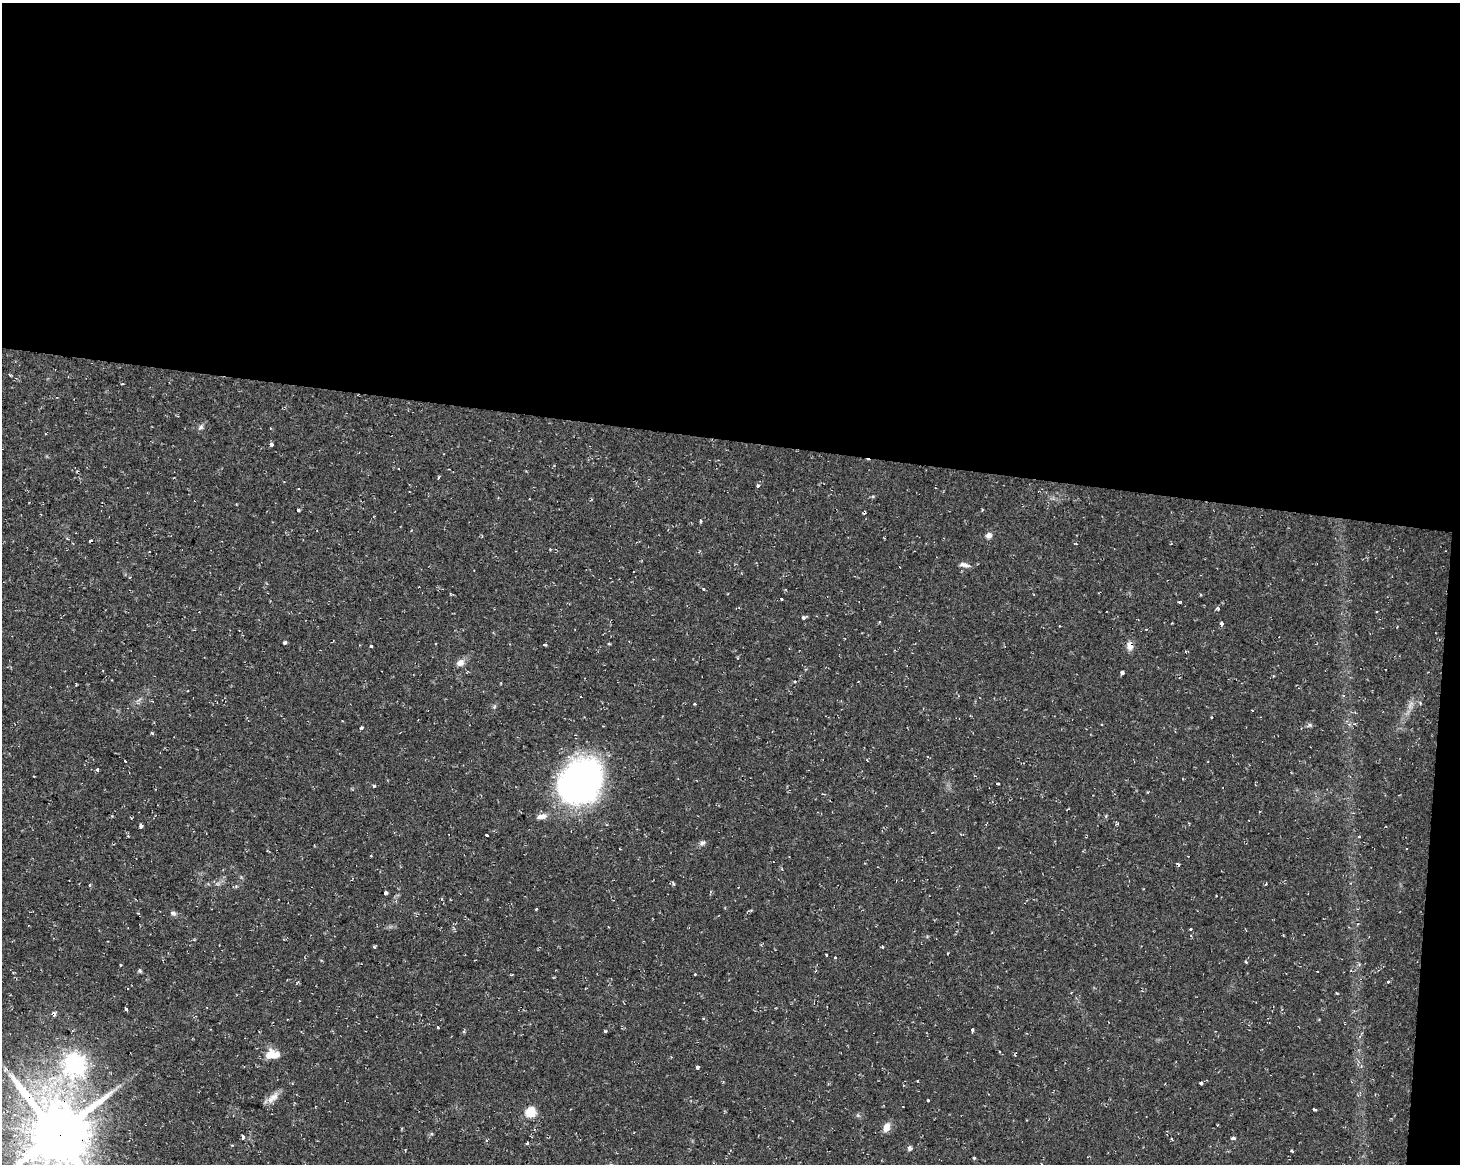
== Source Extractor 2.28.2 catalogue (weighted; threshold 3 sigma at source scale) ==
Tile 3 of 3 x 4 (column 3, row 1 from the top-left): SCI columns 3200-4657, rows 3489-4650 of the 4882 x 4662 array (HDU 1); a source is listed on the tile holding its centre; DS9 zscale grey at full resolution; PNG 1462 x 1166 px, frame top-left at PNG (2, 3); no overlay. Shown black and unused: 39% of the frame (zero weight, under 2 of 3 exposures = <1% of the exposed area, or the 3 px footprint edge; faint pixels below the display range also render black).
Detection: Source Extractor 2.28.2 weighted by HDU 2 'WHT'; one run over the whole footprint, this tile lists its part. Background 0.0261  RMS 0.0038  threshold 0.0172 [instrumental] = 3 sigma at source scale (4.5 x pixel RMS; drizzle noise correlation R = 1.50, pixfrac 1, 0.0396/0.0396 arcsec/px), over >= 5 px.
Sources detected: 96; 1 too faint to see at this stretch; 8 cosmic-ray / hot-pixel residue — not listed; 1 inside a brighter listed object's ellipse — not listed separately; the other 86 listed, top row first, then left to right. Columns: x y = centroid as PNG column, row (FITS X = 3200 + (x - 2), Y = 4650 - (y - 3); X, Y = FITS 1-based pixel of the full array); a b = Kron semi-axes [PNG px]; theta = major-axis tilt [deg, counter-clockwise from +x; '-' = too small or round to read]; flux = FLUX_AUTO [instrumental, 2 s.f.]
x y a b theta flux
201 427 8 6 52 1.1
271 444 3 3 - 5.9
399 469 3 3 - 1
439 478 3 3 - 0.59
757 486 3 3 - 1.3
299 510 3 3 - 0.72
700 521 3 3 - 1.6
989 535 7 7 - 1.6
68 539 4 3 - 0.36
1075 543 4 3 - 0.31
550 549 4 2 - 0.33
150 552 3 3 - 0.94
965 565 15 5 -12 1.7
703 589 3 3 - 0.75
782 599 3 3 - 1.1
1179 602 4 3 - 0.45
804 617 6 4 7 0.7
1222 623 3 3 - 1.9
1060 626 3 2 - 0.34
285 642 4 3 - 0.85
545 645 4 3 - 2
371 646 3 3 - 2.3
1130 646 11 8 -90 2.6
1185 651 3 3 - 0.46
737 658 5 3 - 0.35
460 662 10 8 28 2.5
1122 673 4 3 - 4.9
795 681 4 3 - 0.35
695 704 3 3 - 0.45
1211 717 3 2 - 0.3
1101 724 3 2 - 0.35
1309 725 7 5 22 0.79
603 726 2 2 - 0.37
361 728 3 3 - 1
125 761 3 3 - 1.4
97 770 4 3 - 2.6
580 782 49 38 48 130
997 784 3 3 - 11
374 786 3 3 - 0.67
542 816 14 7 12 2.5
141 826 4 3 - 4
487 835 3 3 - 5.4
128 836 4 3 - 0.42
1359 836 3 3 - 0.55
702 843 9 6 27 1.2
371 855 3 2 - 0.36
673 883 5 3 - 0.47
1266 884 3 3 - 0.9
386 893 3 3 - 7.5
1216 896 2 2 - 0.26
536 909 3 3 - 1.8
173 913 7 6 - 1.1
1191 929 3 2 - 0.45
374 947 4 3 - 0.52
882 947 4 3 - 0.4
826 955 3 3 - 3.4
835 958 3 3 - 0.73
1246 962 3 3 - 0.46
121 965 3 3 - 0.35
140 971 6 4 -61 0.54
695 974 3 2 - 0.39
1388 982 3 3 - 0.8
1337 993 4 2 - 0.32
126 1009 3 3 - 1.4
54 1014 4 3 - 5.2
438 1027 3 3 - 1.4
972 1030 4 3 - 1.9
605 1031 3 3 - 1.2
275 1055 14 9 21 3.6
75 1064 8 8 - 230
698 1067 3 3 - 2.1
5 1070 6 4 46 0.72
918 1081 3 3 - 0.56
1201 1083 3 3 - 10
273 1097 16 9 44 3.3
928 1100 3 2 - 0.35
1315 1109 4 3 - 1.1
531 1112 6 5 - 23
886 1127 11 7 72 3.1
56 1134 20 19 - 2800
243 1137 4 3 - 2.8
1233 1138 5 3 - 0.77
527 1143 4 3 - 0.47
910 1148 6 6 - 0.94
1292 1151 3 3 - 0.86
974 1158 4 3 - 0.49
Overlapping masked pixels (flux is a lower limit): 3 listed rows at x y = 1130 646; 54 1014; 56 1134
Isophote crosses this tile's border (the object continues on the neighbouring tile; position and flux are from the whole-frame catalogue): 1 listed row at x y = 56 1134
Unlisted compact peaks at least as high as the median listed source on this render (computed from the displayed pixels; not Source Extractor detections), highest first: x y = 1218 608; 152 733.